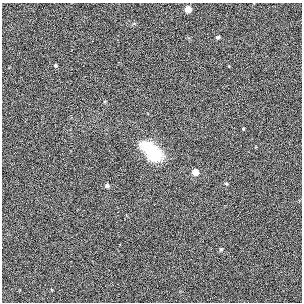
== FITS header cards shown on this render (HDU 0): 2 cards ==
NAXIS1  =                  300
NAXIS2  =                  300

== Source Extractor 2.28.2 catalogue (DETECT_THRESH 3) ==
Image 300 x 300 px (HDU 0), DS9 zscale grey, 1 PNG px = 1 image px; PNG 304 x 304 px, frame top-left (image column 1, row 300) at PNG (2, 3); no overlay
Background 0.0037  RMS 0.027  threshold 0.0816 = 3 sigma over >= 5 px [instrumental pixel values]
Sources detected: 8; all 8 listed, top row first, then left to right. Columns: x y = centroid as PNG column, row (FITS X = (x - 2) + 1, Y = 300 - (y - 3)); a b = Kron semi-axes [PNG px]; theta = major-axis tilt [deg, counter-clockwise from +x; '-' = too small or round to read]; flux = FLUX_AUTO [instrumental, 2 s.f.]
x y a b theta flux
188 9 5 4 - 26
218 37 3 3 - 3.3
55 66 4 4 - 2.2
152 151 21 12 -46 100
195 172 5 4 - 23
226 183 5 3 - 1.6
107 186 4 4 - 4.4
221 249 6 4 0 2.2